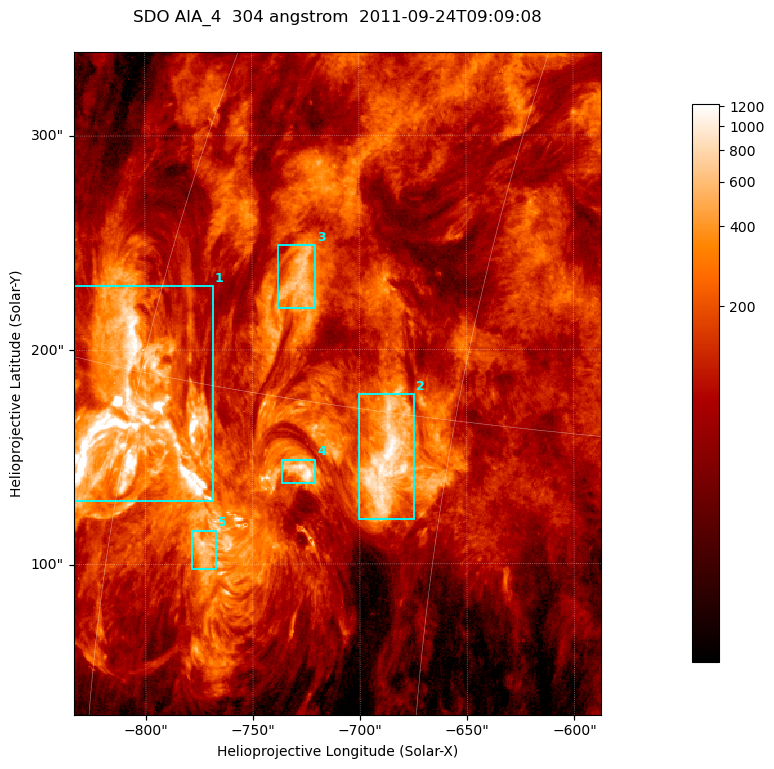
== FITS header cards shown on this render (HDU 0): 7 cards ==
TELESCOP= 'SDO     '           /
INSTRUME= 'AIA_4   '           /
WAVELNTH=                  304 /
WAVEUNIT= 'angstrom'           /
DATE-OBS= '2011-09-24T09:09:08.13' /
CTYPE1  = 'HPLN-TAN'           /
CTYPE2  = 'HPLT-TAN'           /

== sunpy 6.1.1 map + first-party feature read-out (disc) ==
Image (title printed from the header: SDO AIA_4  304 angstrom  2011-09-24T09:09:08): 410 x 515 px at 0.6 arcsec/px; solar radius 956 arcsec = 1593 px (partial field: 2.6% of the solar disc is inside the frame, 100% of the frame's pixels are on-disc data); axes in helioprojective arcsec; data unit not stated in the header (colour bar unlabelled)
Pointing: header CRPIX1/2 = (2058.21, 2041.36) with CRVAL1/2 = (0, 0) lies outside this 410 x 515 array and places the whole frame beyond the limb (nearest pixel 1.41 R_sun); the SolarSoft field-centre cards XCEN/YCEN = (-710.3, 184.3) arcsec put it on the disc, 1316 arcsec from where CRPIX/CRVAL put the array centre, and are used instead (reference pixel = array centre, CRVAL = XCEN/YCEN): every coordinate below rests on XCEN/YCEN
Orientation: roll -0.132 deg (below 1 deg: not rotated)
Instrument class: DISC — disc imager (sunpy class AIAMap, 304 A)
Bright regions (active regions / flare kernels): reference = the on-disc median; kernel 3 px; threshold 5 sigma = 371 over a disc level ~111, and >= 1.15x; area >= 211 px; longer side >= 5 px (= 3 arcsec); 5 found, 5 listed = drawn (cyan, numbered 1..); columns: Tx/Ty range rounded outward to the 2 arcsec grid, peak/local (2 s.f.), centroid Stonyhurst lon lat
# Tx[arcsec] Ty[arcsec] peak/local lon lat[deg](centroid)
1 -834..-768 128..230 30 -60 +14
2 -700..-674 120..180 11 -47 +14
3 -738..-720 218..250 6.3 -53 +18
4 -736..-720 138..150 11 -51 +13
5 -780..-766 96..116 7.9 -55 +10